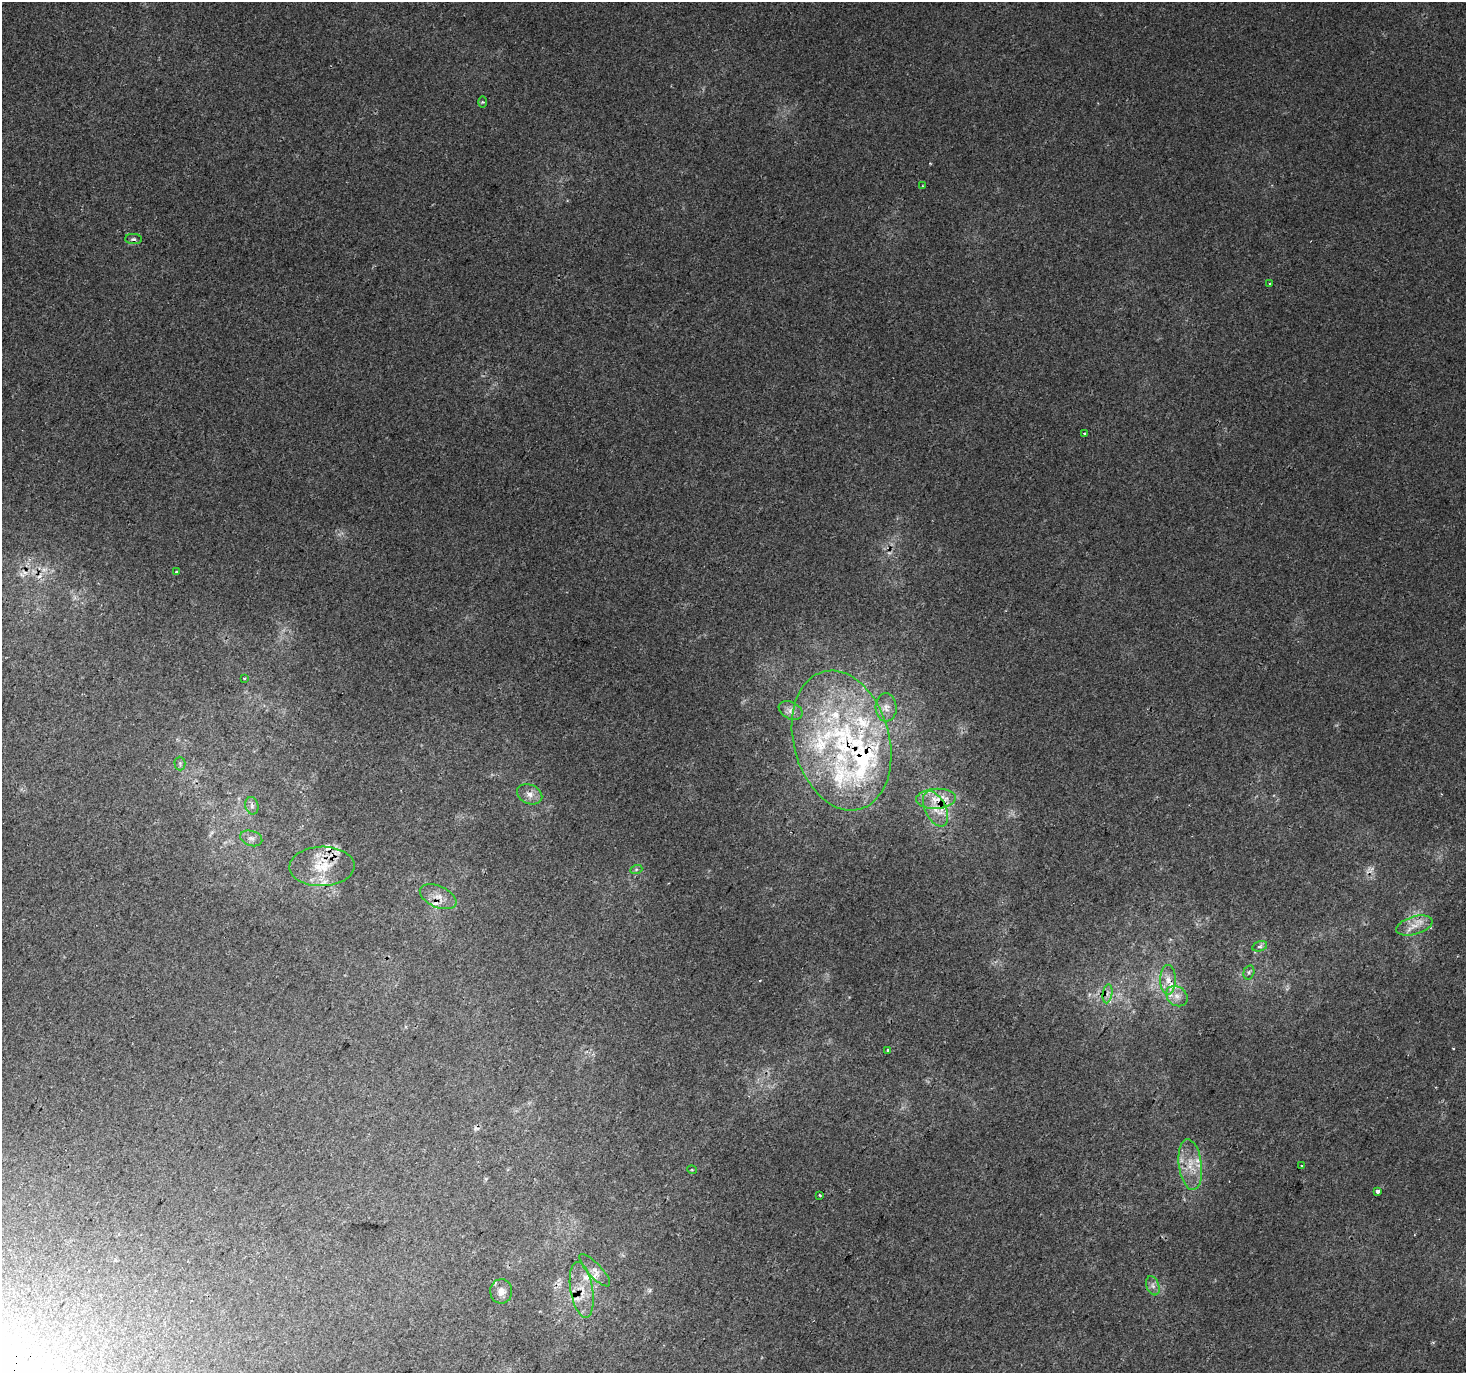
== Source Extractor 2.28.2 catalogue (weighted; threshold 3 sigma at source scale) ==
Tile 7 of 4 x 4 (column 3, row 2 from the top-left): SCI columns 2957-4420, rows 3037-4407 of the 5905 x 6006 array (HDU 1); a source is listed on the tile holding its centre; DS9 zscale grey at full resolution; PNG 1468 x 1375 px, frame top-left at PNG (2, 2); each listed source drawn as its Kron ellipse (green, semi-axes under 4 px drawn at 4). Shown black and unused: <1% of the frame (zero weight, under 2 of 3 exposures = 2% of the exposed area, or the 3 px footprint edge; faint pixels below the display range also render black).
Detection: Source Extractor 2.28.2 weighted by HDU 2 'WHT'; one run over the whole footprint, this tile lists its part. Background 0.00434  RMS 0.0038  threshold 0.0172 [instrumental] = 3 sigma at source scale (4.5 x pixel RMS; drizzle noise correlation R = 1.50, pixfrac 1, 0.0396/0.0396 arcsec/px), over >= 5 px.
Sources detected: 54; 4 cosmic-ray / hot-pixel residue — neither listed nor drawn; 15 inside a brighter listed object's ellipse — not listed separately; the other 35 listed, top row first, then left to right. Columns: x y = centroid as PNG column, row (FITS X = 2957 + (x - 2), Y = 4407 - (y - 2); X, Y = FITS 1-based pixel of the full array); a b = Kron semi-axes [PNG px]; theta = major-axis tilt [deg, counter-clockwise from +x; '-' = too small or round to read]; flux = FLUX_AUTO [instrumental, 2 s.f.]
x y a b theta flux
482 102 5 3 - 0.41
923 186 3 2 - 0.3
133 239 8 5 -1 0.81
1270 284 3 3 - 0.64
1085 434 4 3 - 0.53
176 572 3 3 - 1.4
244 678 3 3 - 0.48
886 707 14 10 -85 3.4
791 710 12 8 -26 2.5
841 740 71 48 -75 92
180 764 7 5 -88 0.73
530 794 13 9 -24 2.7
936 799 20 10 3 6.2
252 806 9 6 -77 1.2
935 809 19 10 -64 6.1
251 838 11 7 -18 1.8
322 866 33 20 2 13
636 870 6 4 20 0.53
438 897 19 10 -24 4.5
1414 926 19 9 16 4.5
1260 946 7 5 17 1.1
1249 972 7 5 74 0.75
1168 980 15 8 89 3.5
1108 994 9 4 81 1.6
1177 996 12 9 -38 3
888 1050 3 3 - 1
1190 1165 25 11 -82 7.4
1302 1166 3 2 - 0.46
692 1170 5 3 - 0.29
1378 1192 4 3 - 3.1
820 1195 3 2 - 0.48
595 1270 21 7 -47 2.8
1153 1286 10 6 -71 1.6
582 1290 28 11 -80 7.2
501 1291 12 11 - 3
Overlapping masked pixels (flux is a lower limit): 7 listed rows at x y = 841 740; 936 799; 935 809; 322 866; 438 897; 1177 996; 582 1290
Unlisted compact peaks at least as high as the median listed source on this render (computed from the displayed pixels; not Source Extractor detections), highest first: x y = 1453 1049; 650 1290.